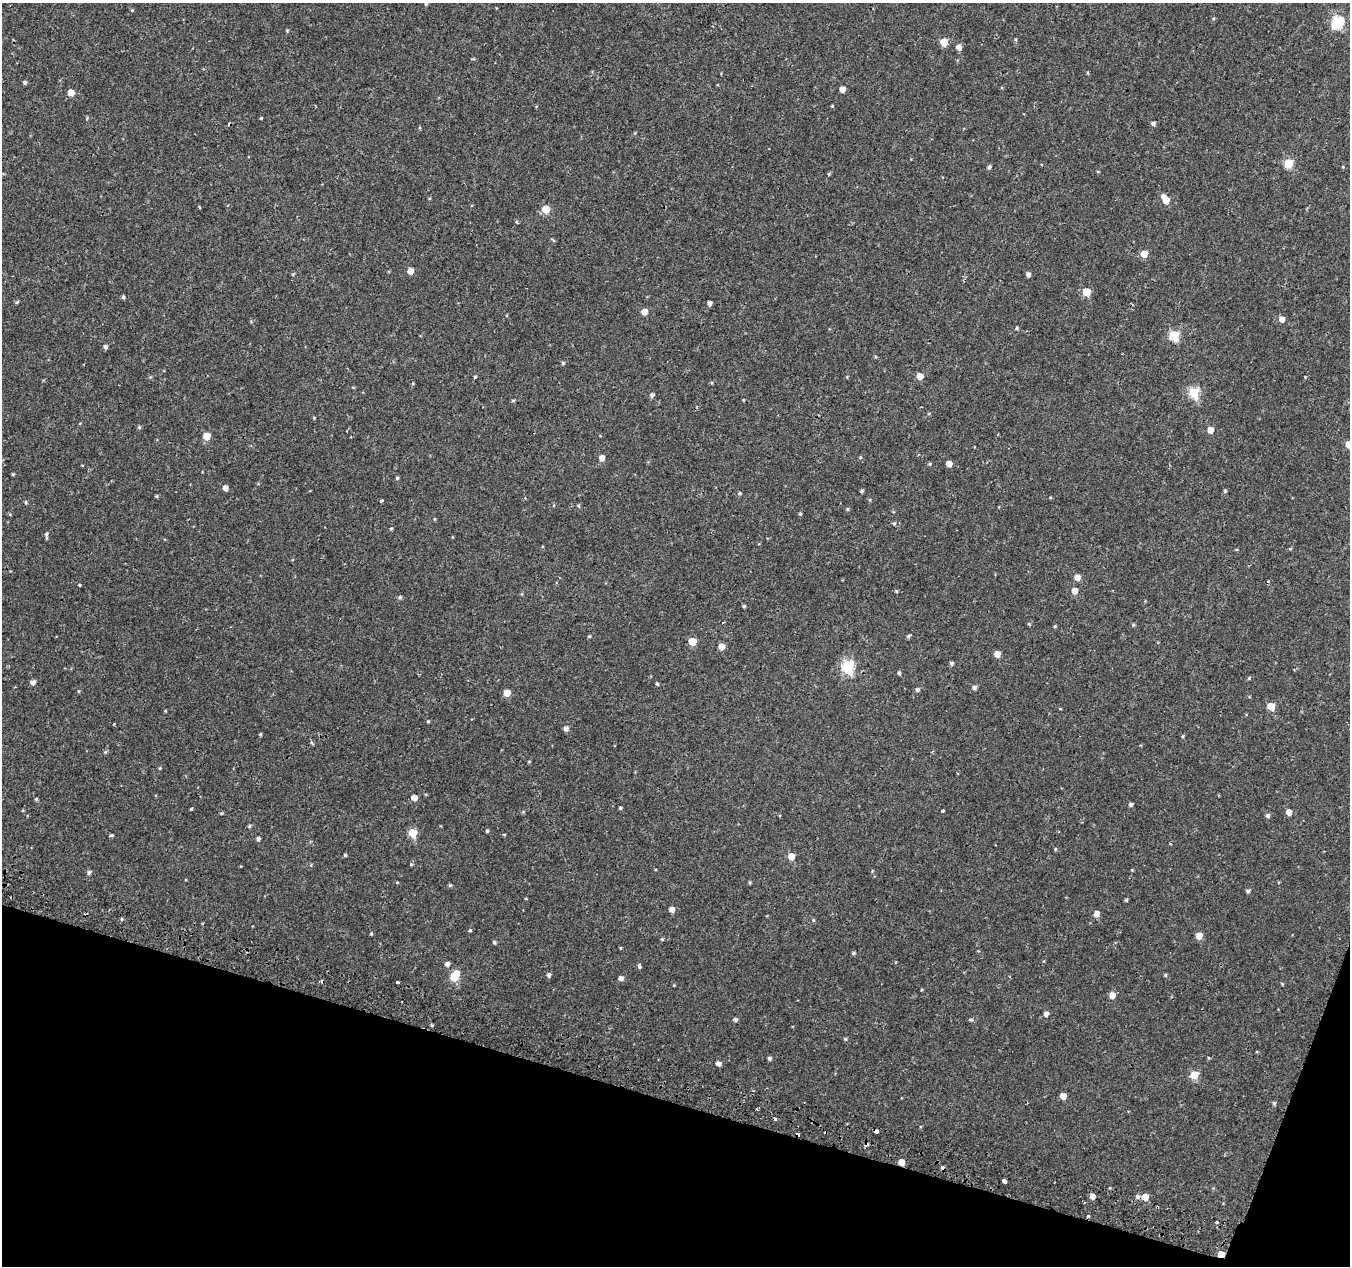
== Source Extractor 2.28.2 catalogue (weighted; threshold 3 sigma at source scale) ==
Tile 15 of 4 x 4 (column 3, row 4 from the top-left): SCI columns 2705-4052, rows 281-1544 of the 5417 x 5589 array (HDU 1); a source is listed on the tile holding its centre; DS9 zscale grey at full resolution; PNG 1352 x 1268 px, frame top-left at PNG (2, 3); no overlay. Shown black and unused: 14% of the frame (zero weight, under 2 of 3 exposures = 2% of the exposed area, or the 3 px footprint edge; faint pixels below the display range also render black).
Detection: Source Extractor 2.28.2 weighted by HDU 2 'WHT'; one run over the whole footprint, this tile lists its part. Background 9.53e-04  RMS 0.0026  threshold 0.0118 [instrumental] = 3 sigma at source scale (4.5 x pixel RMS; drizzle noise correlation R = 1.50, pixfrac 1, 0.0396/0.0396 arcsec/px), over >= 5 px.
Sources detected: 175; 10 cosmic-ray / hot-pixel residue — not listed; the other 165 listed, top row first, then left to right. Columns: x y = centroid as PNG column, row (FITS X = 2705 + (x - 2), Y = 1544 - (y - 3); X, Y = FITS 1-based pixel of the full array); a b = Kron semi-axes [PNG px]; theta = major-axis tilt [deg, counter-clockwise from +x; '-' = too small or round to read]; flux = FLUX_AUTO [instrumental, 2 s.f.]
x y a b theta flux
426 3 5 4 - 0.47
132 10 4 3 - 0.24
1337 22 6 6 - 24
287 31 4 4 - 0.25
944 42 5 5 - 4.6
959 47 5 5 - 1.4
1087 73 4 3 - 0.37
25 83 5 4 - 0.44
842 89 4 4 - 2.3
71 93 5 5 - 2.9
832 106 4 3 - 0.24
87 118 5 3 - 0.25
261 118 3 3 - 0.34
1153 123 5 4 - 0.73
635 133 5 3 - 0.23
1288 163 5 5 - 11
989 167 5 4 - 0.58
1343 167 4 3 - 0.22
829 174 5 4 - 0.31
1165 200 8 5 -58 4.5
199 207 4 3 - 0.2
546 209 5 5 - 6.2
517 222 5 3 - 0.26
1144 254 5 5 - 3.6
410 271 5 5 - 2.3
1028 274 5 4 - 0.84
1086 292 5 5 - 6.8
123 297 5 4 - 0.42
17 302 6 3 44 0.31
710 303 4 4 - 1
644 312 5 5 - 2.3
1282 319 5 5 - 1.8
1017 328 4 3 - 0.33
1174 335 5 5 - 16
105 346 5 5 - 0.57
563 363 4 4 - 0.36
920 376 5 5 - 3.3
150 377 5 5 - 0.28
475 377 4 3 - 0.3
413 383 5 3 - 0.25
1194 393 6 5 - 18
652 395 5 5 - 0.65
513 400 6 4 1 0.27
314 418 4 3 - 0.25
139 427 5 4 - 0.34
1210 430 5 5 - 2.4
207 436 5 5 - 4.5
1349 444 5 5 - 3.9
860 457 4 4 - 0.33
602 458 5 5 - 1.8
930 464 5 4 - 0.28
949 464 5 4 - 2.3
13 474 3 3 - 0.31
397 478 4 4 - 0.37
225 488 5 4 - 1.4
862 491 4 4 - 0.43
1225 491 4 4 - 0.38
739 493 5 4 - 0.36
156 496 4 4 - 0.31
1050 497 4 3 - 0.22
381 500 4 3 - 0.39
578 506 5 4 - 0.32
848 509 4 4 - 0.31
800 514 4 4 - 0.35
10 515 5 3 - 0.23
894 523 5 4 - 0.35
391 529 4 3 - 0.33
46 534 7 4 77 0.48
1290 549 5 3 - 0.24
1077 577 5 5 - 2.3
79 585 3 3 - 0.24
896 591 4 4 - 0.3
1074 591 5 5 - 2.5
400 597 5 4 - 0.42
744 606 4 4 - 0.34
1029 624 5 4 - 0.29
1133 625 5 3 - 0.3
1055 626 4 4 - 0.3
589 636 4 4 - 0.29
908 636 6 4 21 0.44
692 641 5 5 - 5.5
721 646 5 5 - 2.7
997 654 5 5 - 2.4
951 663 4 4 - 0.59
848 666 6 6 - 28
899 673 5 4 - 0.42
1249 678 5 3 - 0.28
32 682 5 5 - 1.1
657 684 4 3 - 0.34
974 687 5 5 - 0.74
917 690 5 4 - 0.72
79 691 4 4 - 0.26
507 693 5 5 - 3.4
1271 706 5 5 - 5.8
428 721 4 4 - 0.27
566 728 5 5 - 1.1
260 734 4 3 - 0.27
1183 736 5 3 - 0.25
105 752 5 3 - 0.31
529 761 5 3 - 0.21
160 768 4 4 - 0.25
414 797 5 5 - 1.7
36 799 4 4 - 0.34
1131 804 4 4 - 0.66
620 808 4 3 - 0.35
191 809 3 3 - 1.4
942 811 3 3 - 2.3
523 812 5 4 - 0.26
1289 812 5 5 - 1.6
221 813 4 3 - 0.41
1267 816 5 5 - 0.6
487 831 4 3 - 0.34
413 833 5 5 - 9.7
504 834 5 3 - 0.23
112 835 3 3 - 0.6
258 839 4 4 - 0.63
1170 844 3 3 - 0.21
1055 849 4 4 - 0.25
345 855 4 4 - 0.32
791 856 5 5 - 3.5
411 864 4 4 - 0.33
1132 870 4 4 - 0.2
89 872 5 4 - 0.69
397 882 5 3 - 0.22
750 883 4 3 - 0.3
450 885 5 5 - 0.33
1248 891 4 4 - 0.51
1126 900 4 4 - 0.36
672 909 5 5 - 1.6
1096 913 5 5 - 1.6
122 919 4 3 - 0.29
813 920 5 4 - 0.32
470 930 4 3 - 0.31
371 933 3 3 - 1.2
1199 936 5 5 - 3
662 939 4 4 - 0.3
494 942 5 4 - 0.39
621 948 3 3 - 0.59
853 953 5 4 - 0.38
447 964 5 5 - 0.86
639 966 6 4 -73 0.44
549 975 5 4 - 0.68
1165 975 4 4 - 0.29
455 976 8 5 56 11
621 978 5 4 - 1
397 982 3 3 - 0.41
674 985 3 3 - 0.21
1112 995 5 5 - 2.3
1046 1014 5 5 - 1
736 1019 5 4 - 0.56
970 1020 6 4 0 0.4
432 1025 5 3 - 0.27
845 1039 5 4 - 0.3
769 1058 4 4 - 0.62
718 1064 5 5 - 1.1
1194 1075 6 5 - 5.4
1063 1096 5 5 - 2.6
1274 1103 5 4 - 0.39
876 1131 4 3 - 1.6
901 1162 5 5 - 2.4
1005 1181 4 3 - 1.9
1092 1196 5 5 - 1.9
1145 1197 5 5 - 2.9
1088 1216 4 3 - 0.83
1221 1254 5 4 - 4.7
Overlapping masked pixels (flux is a lower limit): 4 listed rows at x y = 876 1131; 901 1162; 1088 1216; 1221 1254
Isophote crosses this tile's border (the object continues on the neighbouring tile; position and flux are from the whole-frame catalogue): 2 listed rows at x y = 426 3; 1349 444